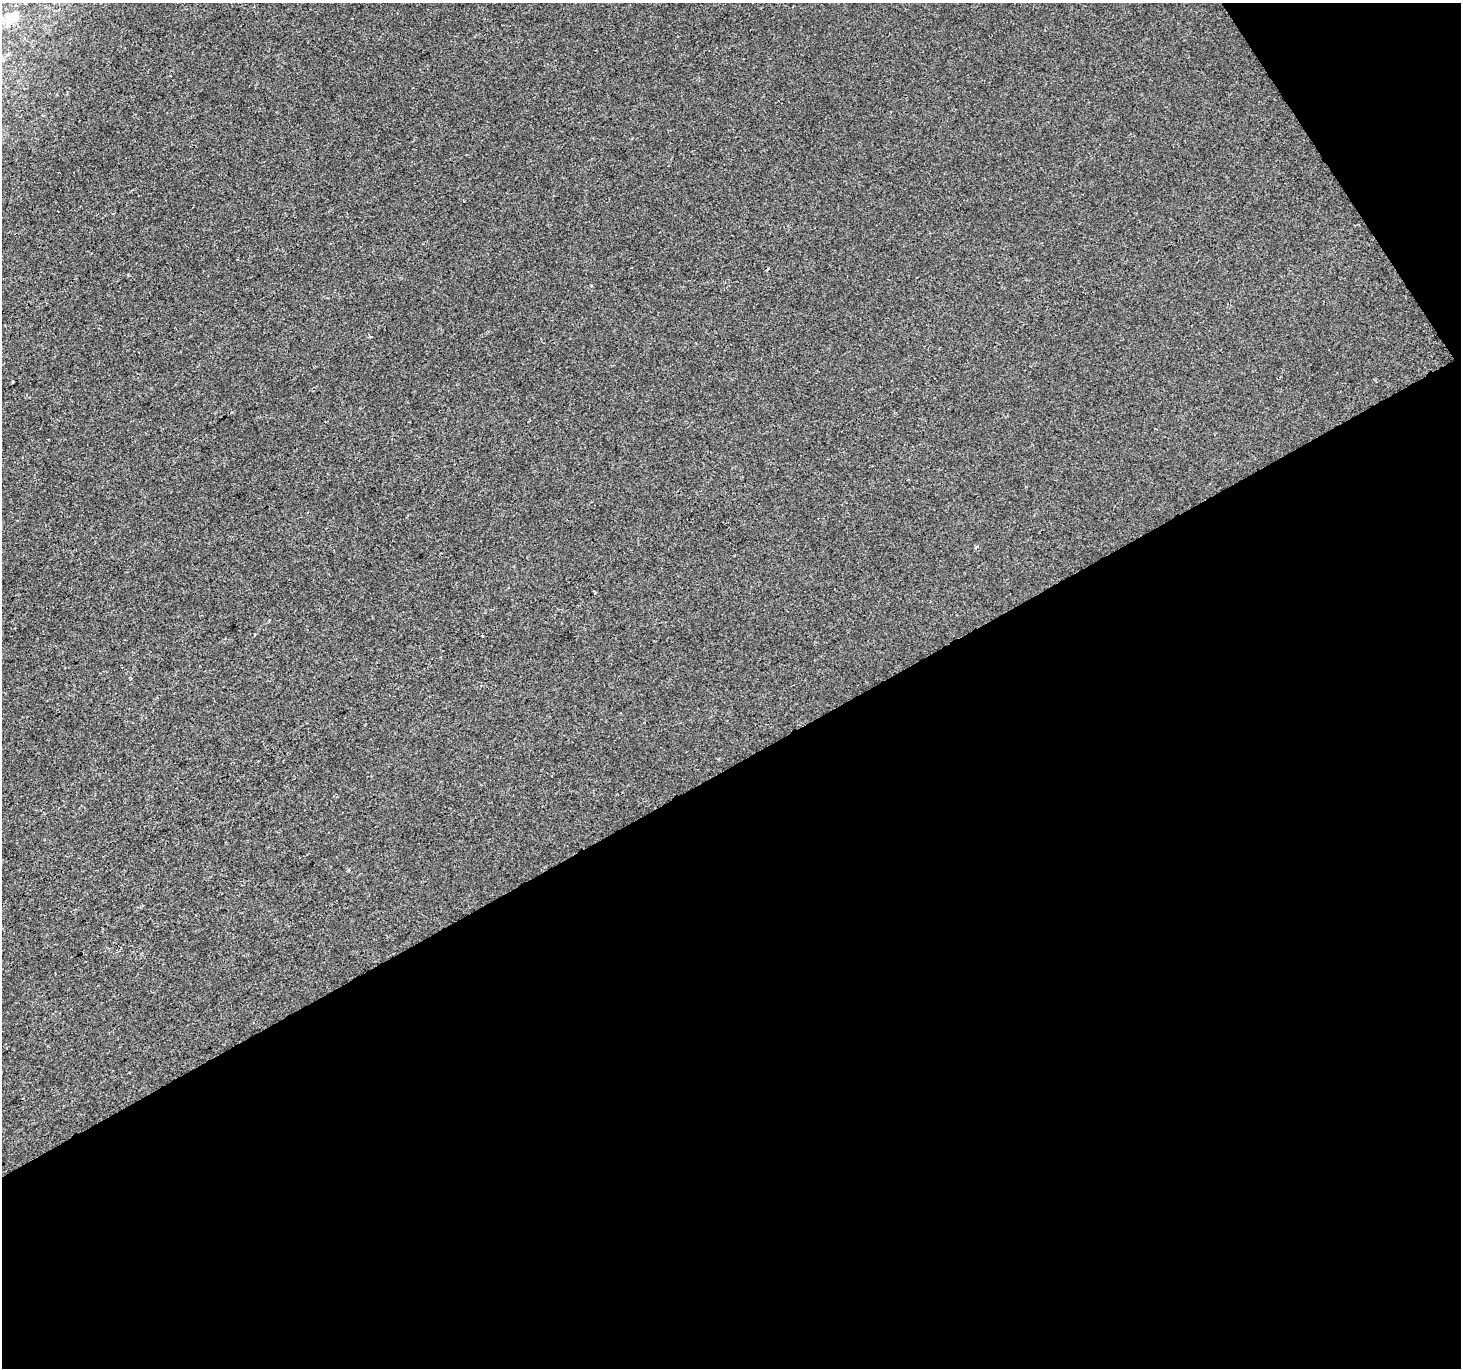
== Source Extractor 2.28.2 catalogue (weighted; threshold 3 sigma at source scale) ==
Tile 4 of 2 x 2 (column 2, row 2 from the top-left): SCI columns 1462-2920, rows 83-1448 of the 2920 x 2877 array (HDU 1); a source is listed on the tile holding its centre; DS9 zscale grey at full resolution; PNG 1463 x 1370 px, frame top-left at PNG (2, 3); no overlay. Shown black and unused: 46% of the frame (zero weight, under 2 of 3 exposures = <1% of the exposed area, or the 3 px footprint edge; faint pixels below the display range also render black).
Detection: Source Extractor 2.28.2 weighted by HDU 2 'WHT'; one run over the whole footprint, this tile lists its part. Background -5.58e-05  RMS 0.004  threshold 0.0181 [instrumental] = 3 sigma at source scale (4.5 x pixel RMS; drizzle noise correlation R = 1.50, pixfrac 1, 0.0396/0.0396 arcsec/px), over >= 5 px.
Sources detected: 5; all 5 listed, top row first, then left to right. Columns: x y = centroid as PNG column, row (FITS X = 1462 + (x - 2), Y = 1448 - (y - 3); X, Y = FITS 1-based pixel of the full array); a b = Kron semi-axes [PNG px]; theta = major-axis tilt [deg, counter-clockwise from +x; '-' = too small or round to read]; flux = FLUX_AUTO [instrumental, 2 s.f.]
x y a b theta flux
12 18 27 15 50 9.9
13 382 3 3 - 0.69
976 547 5 3 - 0.74
594 592 5 2 - 0.5
483 636 3 2 - 0.38
Isophote crosses this tile's border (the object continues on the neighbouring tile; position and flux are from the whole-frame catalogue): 1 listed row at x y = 12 18